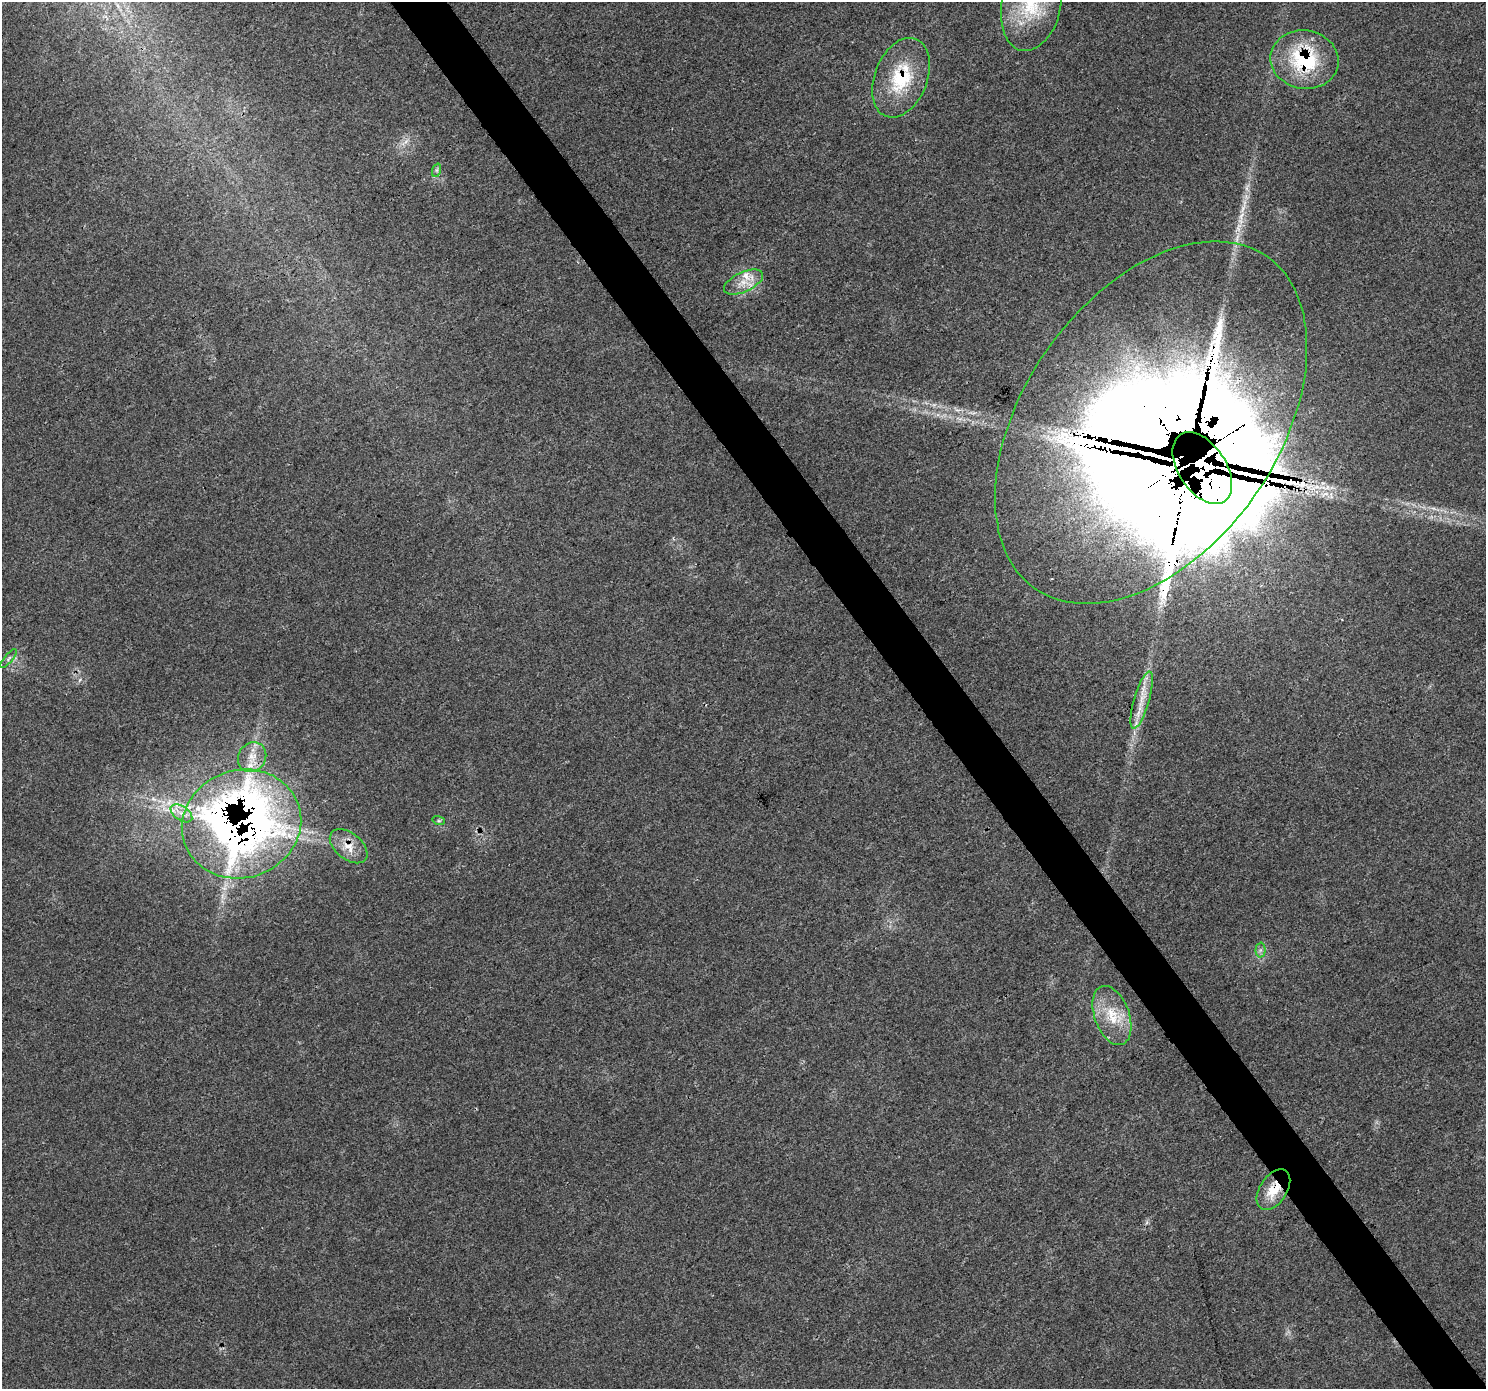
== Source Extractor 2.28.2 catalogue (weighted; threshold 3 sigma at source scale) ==
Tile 6 of 4 x 4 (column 2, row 2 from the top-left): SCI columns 1493-2976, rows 2965-4351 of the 5946 x 5872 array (HDU 1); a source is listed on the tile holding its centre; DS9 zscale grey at full resolution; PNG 1488 x 1391 px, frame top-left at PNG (2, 2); each listed source drawn as its Kron ellipse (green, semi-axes under 4 px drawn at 4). Shown black and unused: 4% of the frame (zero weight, under 3 of 4 exposures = <1% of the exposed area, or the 3 px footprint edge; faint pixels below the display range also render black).
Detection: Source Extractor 2.28.2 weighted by HDU 2 'WHT'; one run over the whole footprint, this tile lists its part. Background 0.0202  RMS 0.0031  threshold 0.0139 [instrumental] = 3 sigma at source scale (4.5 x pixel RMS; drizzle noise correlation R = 1.50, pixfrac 1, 0.0396/0.0396 arcsec/px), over >= 5 px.
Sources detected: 25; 1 inside a brighter object's white glare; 1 long thin detection or spike segment (spike, bleed or trail) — neither listed nor drawn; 6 inside a brighter listed object's ellipse — not listed separately; the other 17 listed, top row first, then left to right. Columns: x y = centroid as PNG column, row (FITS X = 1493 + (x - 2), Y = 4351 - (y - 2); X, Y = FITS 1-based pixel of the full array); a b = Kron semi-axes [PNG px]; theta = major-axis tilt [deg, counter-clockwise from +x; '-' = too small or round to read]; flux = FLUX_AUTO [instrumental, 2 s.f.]
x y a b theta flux
1031 4 47 29 77 22
1304 60 34 29 -8 26
901 78 41 26 68 19
437 170 7 4 72 0.7
743 282 21 10 24 4.3
1151 423 202 127 55 1900
1202 468 40 23 -57 1900
8 659 12 3 50 0.69
1142 700 30 7 74 5.1
252 757 15 13 57 4.3
181 813 12 7 -35 2.4
439 821 6 4 -18 0.46
241 824 60 54 19 300
349 846 21 13 -39 5.1
1260 950 7 5 89 0.85
1112 1015 31 17 -70 11
1273 1190 22 13 57 7.1
Overlapping masked pixels (flux is a lower limit): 7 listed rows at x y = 1304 60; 901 78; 1151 423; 1202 468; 241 824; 349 846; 1273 1190
Isophote crosses this tile's border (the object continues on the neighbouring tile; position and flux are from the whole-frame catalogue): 1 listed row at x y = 1031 4
Unlisted compact peaks at least as high as the median listed source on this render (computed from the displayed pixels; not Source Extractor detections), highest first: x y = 80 680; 406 141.